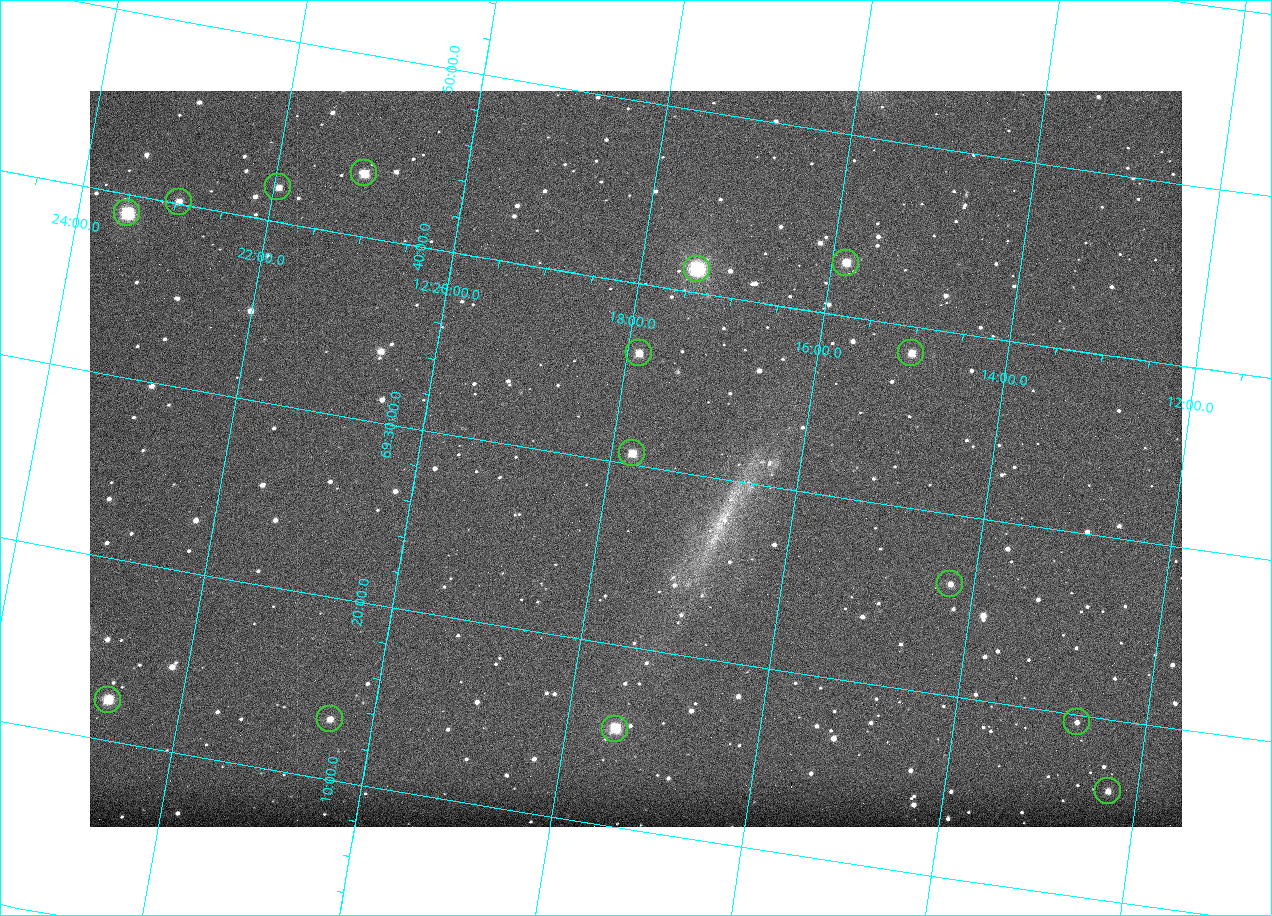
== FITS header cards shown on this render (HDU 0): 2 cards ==
NAXIS1  =                 1092
NAXIS2  =                  736

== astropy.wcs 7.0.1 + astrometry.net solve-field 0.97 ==
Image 1092 x 736 px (HDU 0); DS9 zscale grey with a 90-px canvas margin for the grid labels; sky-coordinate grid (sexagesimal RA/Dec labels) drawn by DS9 from the SOLVED WCS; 15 Tycho-2 reference stars matched to detected sources circled (green)
Header WCS: none
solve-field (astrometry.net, Tycho-2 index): SOLVED blind (the file carries no WCS)
Solved WCS: RA---TAN-SIP/DEC--TAN-SIP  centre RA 12:17:44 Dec +69:30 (184.43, +69.51 deg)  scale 3.33 arcsec/px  FOV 60.6' x 40.8'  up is +9 deg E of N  parity normal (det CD < 0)
(file carries no celestial WCS; the grid is the blind solution)
Tycho-2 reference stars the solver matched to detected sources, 15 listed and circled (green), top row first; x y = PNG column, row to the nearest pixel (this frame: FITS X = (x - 90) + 1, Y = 736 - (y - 91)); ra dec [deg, ICRS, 3 dp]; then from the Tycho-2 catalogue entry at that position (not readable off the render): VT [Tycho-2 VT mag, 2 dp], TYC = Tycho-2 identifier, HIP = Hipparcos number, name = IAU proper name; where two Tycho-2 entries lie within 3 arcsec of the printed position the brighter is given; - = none
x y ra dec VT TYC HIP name
364 173 185.268 +69.724 10.50 4394-1059-1 - -
278 187 185.487 +69.698 11.70 4394-727-1 - -
179 202 185.742 +69.669 11.46 4394-1693-1 - -
127 213 185.870 +69.649 9.16 4394-643-1 - -
846 263 183.961 +69.716 10.82 4393-1207-1 - -
697 269 184.352 +69.689 8.44 4394-1091-1 - -
639 353 184.469 +69.603 10.95 4394-1219-1 - -
911 353 183.753 +69.642 11.35 4393-1633-1 - -
632 453 184.444 +69.511 10.59 4394-761-1 59946 -
950 584 183.561 +69.436 12.42 4393-1344-1 - -
108 700 185.688 +69.204 10.42 4394-829-1 - -
330 719 185.110 +69.222 11.83 4394-863-1 - -
1077 722 183.181 +69.326 12.40 4393-1358-1 - -
615 729 184.373 +69.257 9.97 4394-1482-1 - -
1108 791 183.075 +69.267 12.15 4393-1346-1 - -